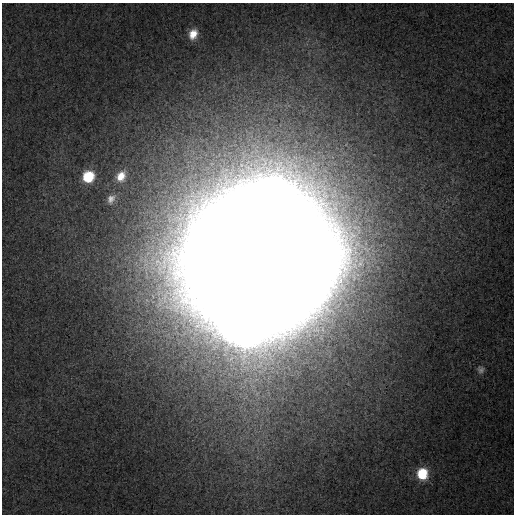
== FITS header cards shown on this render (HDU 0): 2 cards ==
NAXIS1  =                  512
NAXIS2  =                  512

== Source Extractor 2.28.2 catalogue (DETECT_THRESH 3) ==
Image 512 x 512 px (HDU 0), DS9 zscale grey, 1 PNG px = 1 image px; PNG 516 x 516 px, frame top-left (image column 1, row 512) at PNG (2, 3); no overlay
Background 5.53e-04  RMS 4.5e-04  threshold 0.00136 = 3 sigma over >= 5 px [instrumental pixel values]
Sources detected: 7; all 7 listed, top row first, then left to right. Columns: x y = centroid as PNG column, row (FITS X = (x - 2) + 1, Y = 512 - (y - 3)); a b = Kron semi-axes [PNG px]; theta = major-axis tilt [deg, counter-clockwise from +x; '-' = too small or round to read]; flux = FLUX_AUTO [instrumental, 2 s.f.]
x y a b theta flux
193 34 11 8 65 0.42
121 176 14 10 60 0.45
88 177 11 10 - 1.1
111 199 11 8 61 0.19
260 258 50 44 24 7700
481 370 8 8 - 0.11
422 474 11 10 - 0.98